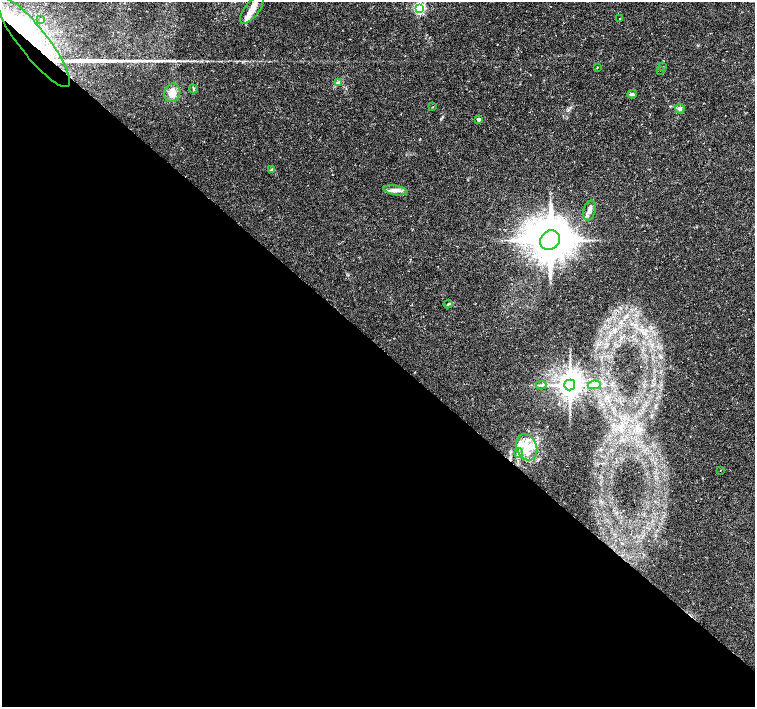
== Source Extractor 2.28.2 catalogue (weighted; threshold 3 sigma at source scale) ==
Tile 14 of 4 x 4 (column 2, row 4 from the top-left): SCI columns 1516-3021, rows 235-1643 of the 6035 x 6035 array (HDU 1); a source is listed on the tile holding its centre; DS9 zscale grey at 2 x 2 block average (1 PNG px = mean of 2 x 2 image px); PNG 757 x 709 px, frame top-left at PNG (2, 2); each listed source drawn as its Kron ellipse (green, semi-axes under 4 px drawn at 4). Shown black and unused: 51% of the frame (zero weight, under 2 of 3 exposures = <1% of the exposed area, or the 3 px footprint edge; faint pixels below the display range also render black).
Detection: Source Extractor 2.28.2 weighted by HDU 2 'WHT'; one run over the whole footprint, this tile lists its part. Background 0.0488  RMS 0.0036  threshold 0.0161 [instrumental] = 3 sigma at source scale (4.5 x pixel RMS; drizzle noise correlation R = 1.50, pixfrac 1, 0.0396/0.0396 arcsec/px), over >= 5 px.
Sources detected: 39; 4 inside a brighter object's white glare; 1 cosmic-ray / hot-pixel residue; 1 long thin detection or spike segment (spike, bleed or trail) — neither listed nor drawn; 7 inside a brighter listed object's ellipse — not listed separately; the other 26 listed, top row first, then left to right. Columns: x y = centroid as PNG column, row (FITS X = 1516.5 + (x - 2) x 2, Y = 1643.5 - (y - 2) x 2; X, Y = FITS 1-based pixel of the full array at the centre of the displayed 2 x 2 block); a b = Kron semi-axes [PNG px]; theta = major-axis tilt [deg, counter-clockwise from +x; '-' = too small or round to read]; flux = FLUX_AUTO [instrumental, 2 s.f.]
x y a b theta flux
419 8 4 3 - 130
252 10 17 7 52 8.8
41 19 2 2 - 0.52
619 19 2 2 - 3
33 41 57 14 -52 85
663 66 2 2 - 1.4
597 67 2 2 - 0.57
661 70 2 2 - 0.87
338 82 3 3 - 1.2
193 89 4 2 - 0.8
172 93 9 8 - 8.4
632 94 4 4 - 1.4
432 107 2 2 - 0.6
680 109 5 4 - 2
478 119 2 2 - 5.3
271 170 4 3 - 1
395 190 12 4 -9 4.6
590 211 10 6 75 4.5
550 240 10 9 - 3400
448 304 4 3 - 0.99
541 385 5 2 - 1.4
570 385 5 5 - 1300
594 385 6 2 9 1.7
527 447 13 10 -69 14
519 453 5 3 - 1.5
720 470 2 2 - 0.75
Overlapping masked pixels (flux is a lower limit): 1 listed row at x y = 33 41
Diffuse or blended objects may show on this block-average render without a row.